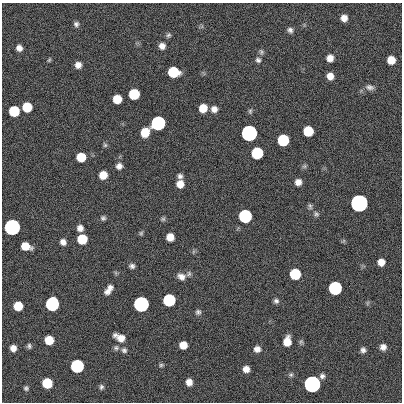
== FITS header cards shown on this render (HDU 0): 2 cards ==
NAXIS1  =                  400
NAXIS2  =                  400

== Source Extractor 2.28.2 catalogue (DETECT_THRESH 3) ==
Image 400 x 400 px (HDU 0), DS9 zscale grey, 1 PNG px = 1 image px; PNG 404 x 404 px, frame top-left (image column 1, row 400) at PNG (2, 3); no overlay
Background 0.496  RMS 34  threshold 101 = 3 sigma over >= 5 px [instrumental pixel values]
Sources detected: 89; all 89 listed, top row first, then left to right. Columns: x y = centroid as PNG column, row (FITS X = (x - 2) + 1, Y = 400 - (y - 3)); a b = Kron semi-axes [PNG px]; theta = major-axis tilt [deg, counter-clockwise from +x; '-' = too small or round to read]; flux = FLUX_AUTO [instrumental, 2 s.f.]
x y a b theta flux
344 18 6 6 - 1.6e+04
76 24 7 6 - 6.5e+03
290 30 7 6 - 7.4e+03
168 35 7 6 - 4.9e+03
162 46 7 6 - 1.4e+04
19 48 6 6 - 1.2e+04
261 52 9 6 -80 5.5e+03
330 58 7 6 - 1.8e+04
49 60 6 4 59 3.0e+03
258 60 7 7 - 7.0e+03
391 60 7 7 - 3.2e+04
78 65 6 6 - 1.4e+04
173 72 8 7 - 1.2e+05
330 76 7 6 - 1.9e+04
370 87 12 7 -11 9.9e+03
134 94 7 7 - 1.2e+05
117 99 7 7 - 4.7e+04
27 107 7 7 - 7.2e+04
203 108 7 6 - 3.8e+04
214 109 8 7 - 1.4e+04
14 111 7 7 - 1.2e+05
250 111 8 5 76 4.3e+03
158 123 7 7 - 1.0e+06
308 131 7 7 - 9.0e+04
145 132 8 7 - 5.0e+04
249 133 7 7 - 3.5e+06
283 140 7 7 - 2.1e+05
105 145 7 5 -63 4.1e+03
257 153 7 7 - 2.1e+05
81 157 7 7 - 5.7e+04
119 166 8 8 - 1.1e+04
304 166 7 5 44 4.4e+03
103 175 7 6 - 3.5e+04
180 176 6 6 - 7.4e+03
298 182 6 6 - 1.5e+04
180 184 8 7 - 2.4e+04
359 203 7 7 - 1.1e+07
310 206 8 5 -82 4.9e+03
316 214 8 6 -44 5.8e+03
245 216 7 7 - 5.4e+05
103 218 6 6 - 5.4e+03
163 219 7 5 35 4.2e+03
12 227 7 7 - 2.9e+06
80 228 7 6 - 1.3e+04
141 233 6 5 - 3.8e+03
170 237 7 6 - 2.8e+04
82 239 7 7 - 7.8e+04
343 241 6 4 70 2.8e+03
63 242 7 6 - 1.2e+04
26 246 9 6 -18 3.6e+04
193 252 7 4 72 3.3e+03
381 262 6 6 - 2.0e+04
132 266 7 6 - 7.0e+03
116 273 7 4 -71 3.3e+03
189 274 8 6 56 5.4e+03
295 274 7 7 - 1.4e+05
181 277 10 8 -23 1.4e+04
110 287 7 5 -10 7.8e+03
335 288 7 7 - 5.7e+05
107 292 9 6 23 1.1e+04
169 300 7 7 - 3.1e+05
276 301 6 6 - 6.5e+03
367 303 7 4 88 3.5e+03
52 304 8 7 - 6.1e+05
141 304 7 7 - 2.1e+06
18 306 7 7 - 5.0e+04
198 312 7 7 - 6.1e+03
120 337 11 6 -25 2.4e+04
49 340 7 7 - 4.8e+04
287 341 9 6 82 3.2e+04
301 342 7 5 89 4.4e+03
183 345 6 6 - 2.8e+04
29 346 6 5 - 5.0e+03
383 347 7 7 - 1.2e+04
13 348 6 6 - 1.3e+04
116 348 7 7 - 5.4e+03
257 349 8 7 - 1.3e+04
124 350 8 7 - 6.8e+03
363 350 7 6 - 7.5e+03
161 365 6 5 - 3.7e+03
77 366 7 7 - 5.2e+05
246 369 6 6 - 1.6e+04
291 375 7 6 - 4.7e+03
322 376 7 6 - 7.0e+03
189 382 6 6 - 1.6e+04
47 383 7 7 - 9.9e+04
312 384 7 7 - 5.5e+06
101 387 7 5 87 5.1e+03
26 388 5 5 - 4.6e+03